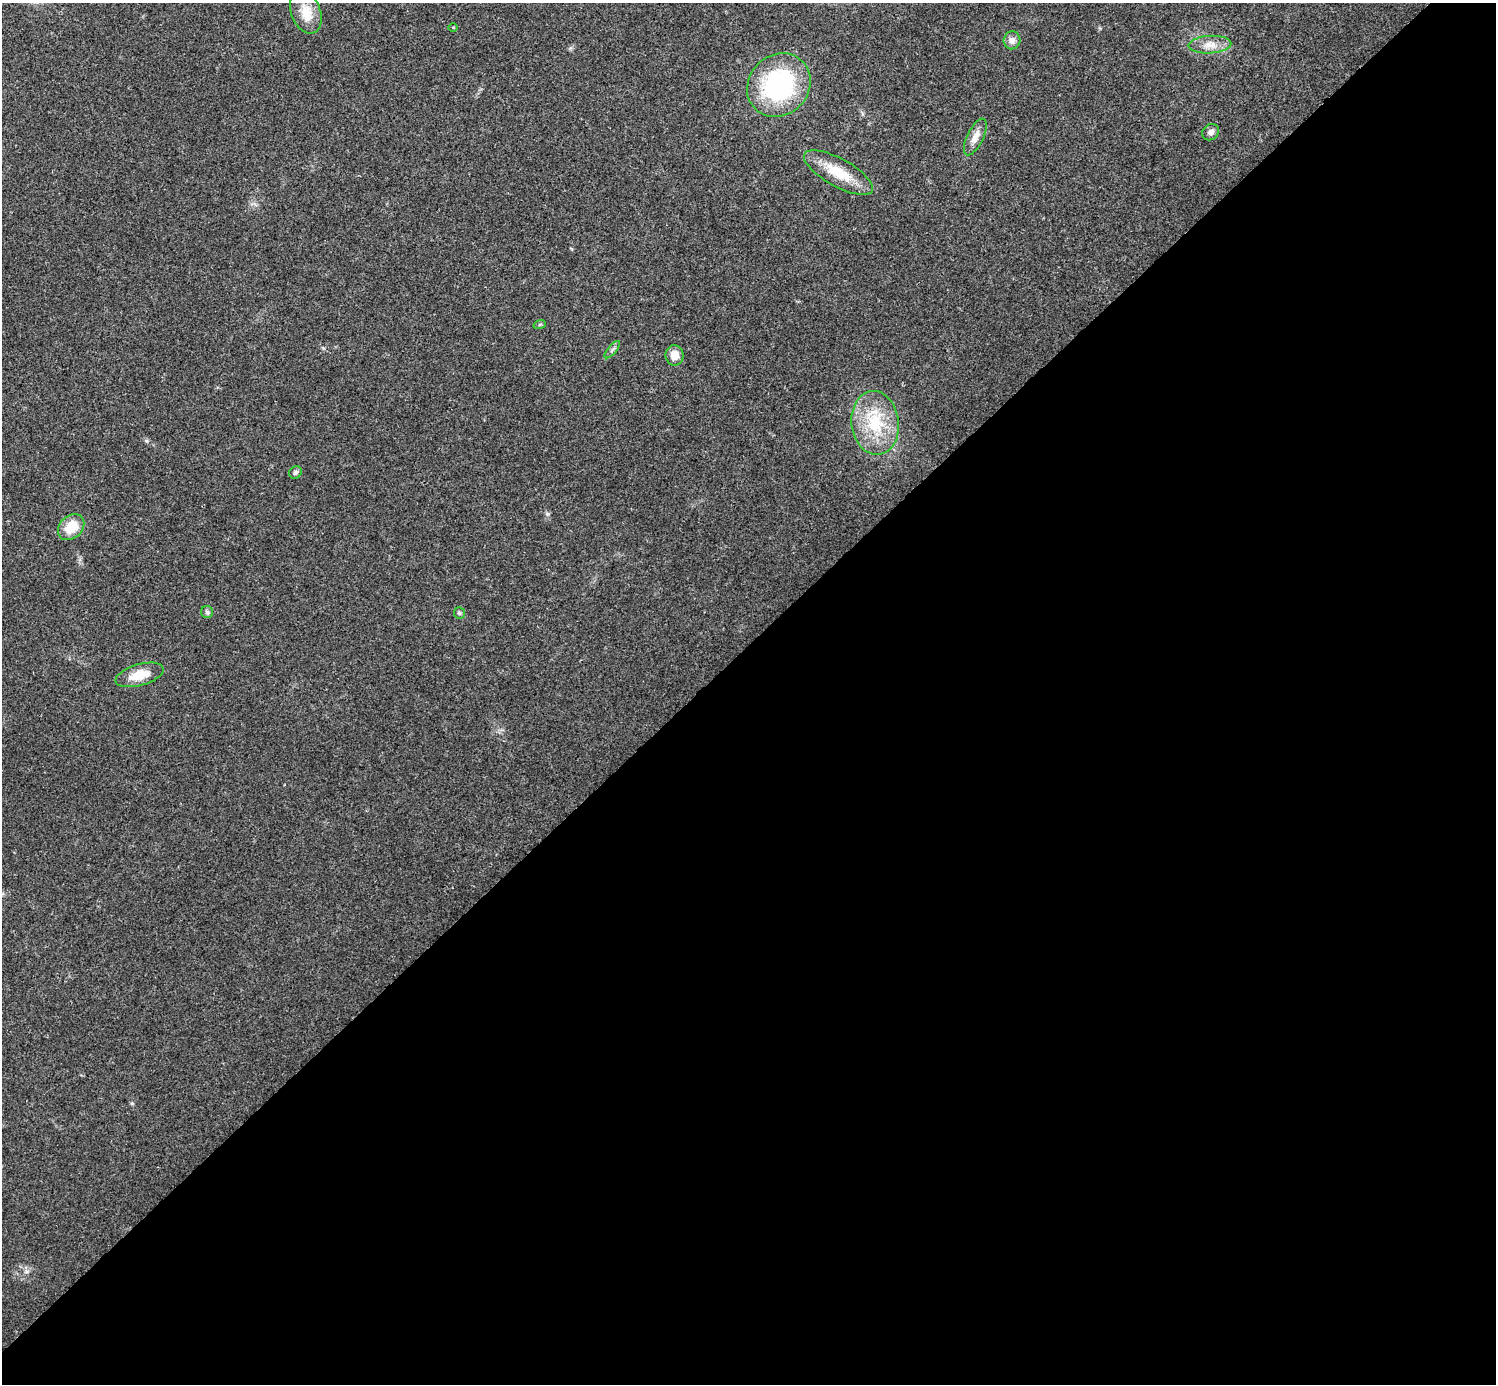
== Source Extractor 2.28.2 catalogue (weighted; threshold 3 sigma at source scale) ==
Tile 15 of 4 x 4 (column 3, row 4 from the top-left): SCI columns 2992-4485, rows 159-1540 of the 5986 x 5986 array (HDU 1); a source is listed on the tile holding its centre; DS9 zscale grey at full resolution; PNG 1498 x 1386 px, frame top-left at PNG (2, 3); each listed source drawn as its Kron ellipse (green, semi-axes under 4 px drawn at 4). Shown black and unused: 53% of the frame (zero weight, under 3 of 4 exposures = <1% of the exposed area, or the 3 px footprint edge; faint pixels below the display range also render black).
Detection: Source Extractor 2.28.2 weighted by HDU 2 'WHT'; one run over the whole footprint, this tile lists its part. Background 0.0221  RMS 0.0041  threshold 0.0185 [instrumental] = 3 sigma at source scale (4.5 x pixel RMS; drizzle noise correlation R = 1.50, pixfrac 1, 0.05/0.05 arcsec/px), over >= 5 px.
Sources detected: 17; all 17 listed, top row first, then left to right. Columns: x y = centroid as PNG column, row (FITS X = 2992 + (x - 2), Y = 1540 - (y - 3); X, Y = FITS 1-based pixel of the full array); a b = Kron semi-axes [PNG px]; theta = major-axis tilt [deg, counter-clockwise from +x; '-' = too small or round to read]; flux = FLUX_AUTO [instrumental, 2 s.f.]
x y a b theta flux
306 12 22 14 -69 7.8
453 27 5 3 - 0.37
1012 40 9 8 - 2.4
1210 45 21 9 3 4.8
779 85 34 30 45 51
1211 132 9 7 39 1.8
975 137 20 8 64 3.9
838 173 39 14 -29 12
540 324 6 4 19 0.53
612 350 11 4 50 1.1
675 355 10 9 - 4.7
875 423 32 23 -83 21
295 472 7 6 - 0.95
71 527 15 11 44 9.9
207 612 6 6 - 0.83
459 613 6 5 - 0.7
140 675 25 10 16 8.9
Unlisted compact peaks at least as high as the median listed source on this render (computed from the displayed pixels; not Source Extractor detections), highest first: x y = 547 514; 146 441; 132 1103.